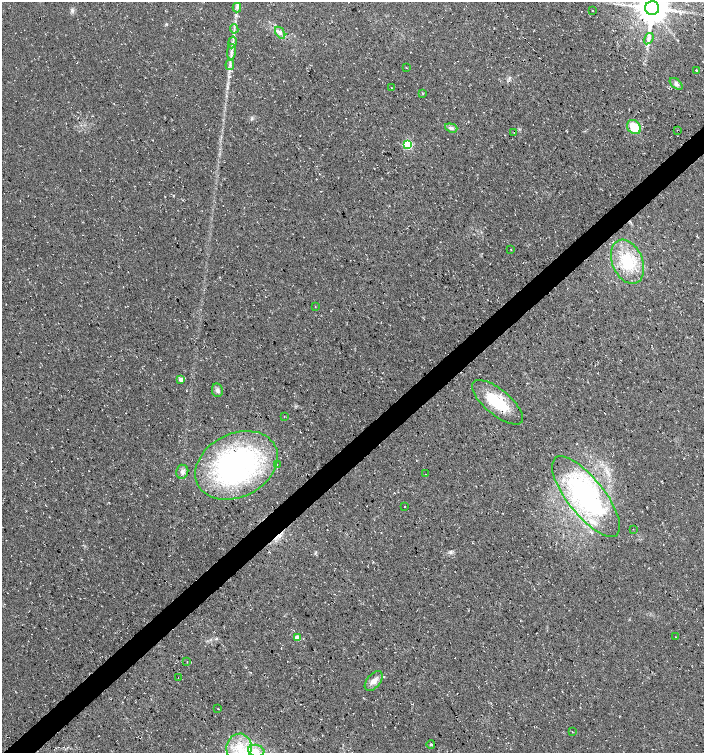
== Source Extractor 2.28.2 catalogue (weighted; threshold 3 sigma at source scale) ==
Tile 7 of 4 x 4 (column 3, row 2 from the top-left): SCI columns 2950-4352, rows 3005-4505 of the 5964 x 6007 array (HDU 1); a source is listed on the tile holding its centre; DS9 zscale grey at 2 x 2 block average (1 PNG px = mean of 2 x 2 image px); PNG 706 x 755 px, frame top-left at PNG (2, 2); each listed source drawn as its Kron ellipse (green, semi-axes under 4 px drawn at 4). Shown black and unused: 4% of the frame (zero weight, under 3 of 4 exposures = <1% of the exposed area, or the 3 px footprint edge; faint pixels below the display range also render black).
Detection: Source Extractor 2.28.2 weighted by HDU 2 'WHT'; one run over the whole footprint, this tile lists its part. Background 0.00915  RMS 0.0049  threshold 0.022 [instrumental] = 3 sigma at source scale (4.5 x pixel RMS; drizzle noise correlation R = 1.50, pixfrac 1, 0.0396/0.0396 arcsec/px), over >= 5 px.
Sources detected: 46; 1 cosmic-ray / hot-pixel residue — neither listed nor drawn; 2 inside a brighter listed object's ellipse — not listed separately; the other 43 listed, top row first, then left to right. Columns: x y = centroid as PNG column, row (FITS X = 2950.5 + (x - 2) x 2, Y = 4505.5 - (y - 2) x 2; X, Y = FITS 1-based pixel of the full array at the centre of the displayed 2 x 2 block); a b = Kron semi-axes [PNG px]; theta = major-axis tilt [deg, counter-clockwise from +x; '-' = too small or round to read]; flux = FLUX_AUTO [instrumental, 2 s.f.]
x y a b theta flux
237 8 5 3 - 2.3
652 8 7 7 - 2800
593 11 2 2 - 8.9
234 29 4 2 - 1.6
280 33 6 3 -56 3.6
649 39 6 3 57 2.9
233 42 6 2 79 2.4
231 52 8 2 87 3.3
230 65 5 3 - 2.5
406 67 2 2 - 0.41
697 71 3 2 - 0.61
676 84 7 4 -42 3.5
392 88 2 2 - 0.47
422 93 3 2 - 0.6
634 127 8 6 -47 25
451 128 6 4 -19 2.8
677 130 2 2 - 0.4
514 132 2 2 - 0.48
407 144 3 3 - 76
511 249 2 2 - 0.52
627 262 23 15 -67 43
315 306 2 2 - 0.42
181 379 3 3 - 6.4
217 390 7 5 -79 3.7
497 402 31 12 -40 43
284 417 2 2 - 0.51
277 464 2 2 - 0.67
236 465 43 31 27 270
182 472 7 6 - 3.9
426 474 2 2 - 0.36
586 496 49 18 -52 200
405 507 2 2 - 0.59
633 529 2 2 - 0.57
297 637 3 3 - 10
675 637 2 2 - 0.35
187 662 2 2 - 0.5
178 677 2 2 - 0.54
374 681 11 6 50 7.3
218 709 2 2 - 0.52
572 732 2 2 - 0.41
431 744 4 3 - 1.3
239 747 14 12 73 25
256 751 8 6 -15 8
Isophote crosses this tile's border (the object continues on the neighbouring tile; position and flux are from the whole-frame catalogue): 1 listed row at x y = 652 8
Diffuse or blended objects may show on this block-average render without a row.